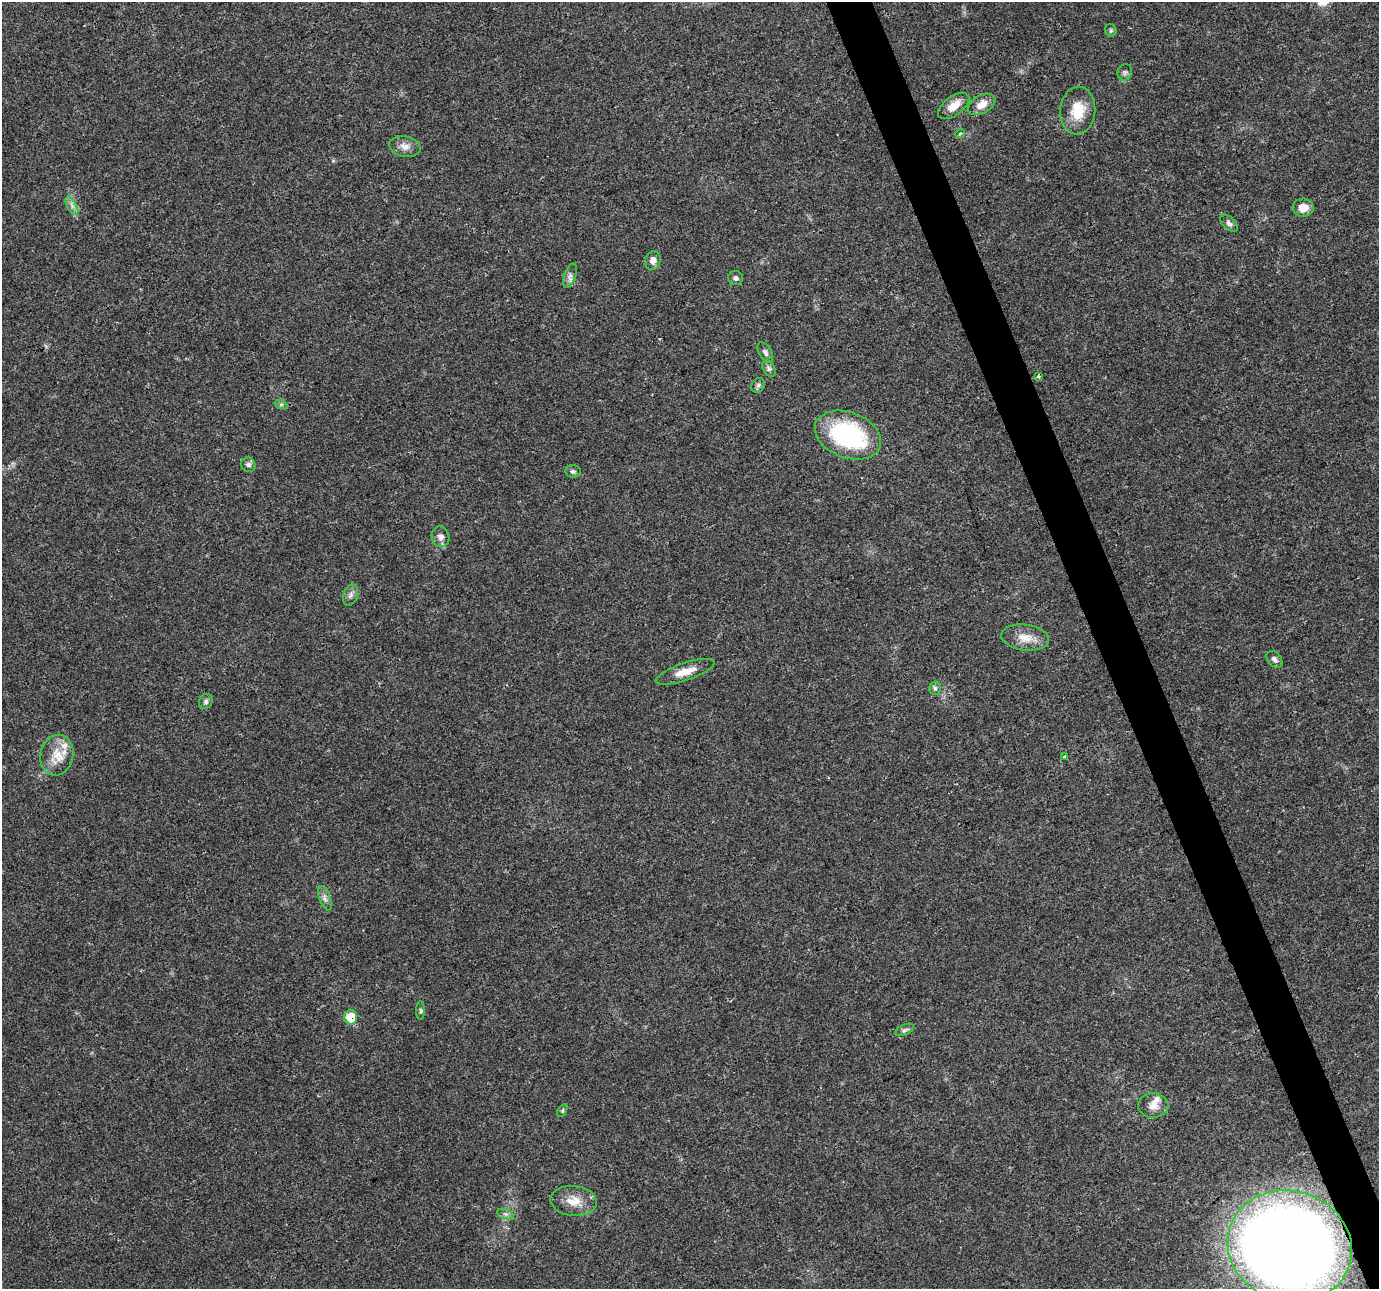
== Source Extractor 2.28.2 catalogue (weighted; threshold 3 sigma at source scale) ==
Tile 6 of 4 x 4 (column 2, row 2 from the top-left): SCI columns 1378-2754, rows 2651-3937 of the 5511 x 5353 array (HDU 1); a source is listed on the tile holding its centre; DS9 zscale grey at full resolution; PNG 1381 x 1291 px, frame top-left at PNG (2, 2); each listed source drawn as its Kron ellipse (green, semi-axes under 4 px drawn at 4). Shown black and unused: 3% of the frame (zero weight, under 3 of 4 exposures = <1% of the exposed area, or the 3 px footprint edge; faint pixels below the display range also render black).
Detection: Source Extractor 2.28.2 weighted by HDU 2 'WHT'; one run over the whole footprint, this tile lists its part. Background 0.0514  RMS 0.0037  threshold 0.0168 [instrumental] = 3 sigma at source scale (4.5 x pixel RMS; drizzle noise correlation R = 1.50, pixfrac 1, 0.0396/0.0396 arcsec/px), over >= 5 px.
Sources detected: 42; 1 cosmic-ray / hot-pixel residue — neither listed nor drawn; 2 inside a brighter listed object's ellipse — not listed separately; the other 39 listed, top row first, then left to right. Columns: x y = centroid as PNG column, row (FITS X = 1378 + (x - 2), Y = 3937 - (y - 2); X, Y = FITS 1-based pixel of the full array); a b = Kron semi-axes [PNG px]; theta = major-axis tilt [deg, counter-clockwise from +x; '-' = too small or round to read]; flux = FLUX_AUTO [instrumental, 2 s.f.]
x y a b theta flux
1111 30 6 5 - 0.64
1125 72 8 7 - 1
982 104 15 9 29 4.4
954 106 18 9 36 5.1
1078 110 24 17 85 10
960 133 5 4 - 0.54
405 147 16 10 -12 2.9
72 206 10 4 -60 1.4
1303 208 10 9 - 3.6
1229 223 11 6 -44 1.1
653 260 9 7 71 2.4
570 276 13 6 72 1.6
736 278 7 7 - 1.1
765 353 11 6 -60 1.3
769 369 9 5 -62 1.1
1038 376 3 3 - 1
758 385 7 6 - 0.93
281 404 6 4 -18 0.63
848 435 34 22 -21 49
248 465 7 7 - 1.2
573 471 8 6 -3 0.97
440 537 10 8 -74 2
351 595 11 7 71 1.5
1025 638 24 13 -7 5.9
1275 659 9 6 -50 1.3
685 672 31 8 19 5.2
935 688 7 6 - 0.93
206 701 8 6 60 1
57 755 20 16 76 7.5
1064 757 3 3 - 0.9
325 898 13 5 -71 1.5
421 1011 9 4 -89 0.76
351 1017 7 6 - 10
905 1030 10 5 25 1
1153 1105 15 12 -3 3.4
562 1111 7 4 60 0.53
574 1201 23 15 -6 6.4
506 1214 9 5 -15 1
1290 1246 63 55 -17 730
Overlapping masked pixels (flux is a lower limit): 2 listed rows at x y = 351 1017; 1290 1246
Isophote crosses this tile's border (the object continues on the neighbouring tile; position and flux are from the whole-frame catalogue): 1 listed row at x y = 1290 1246